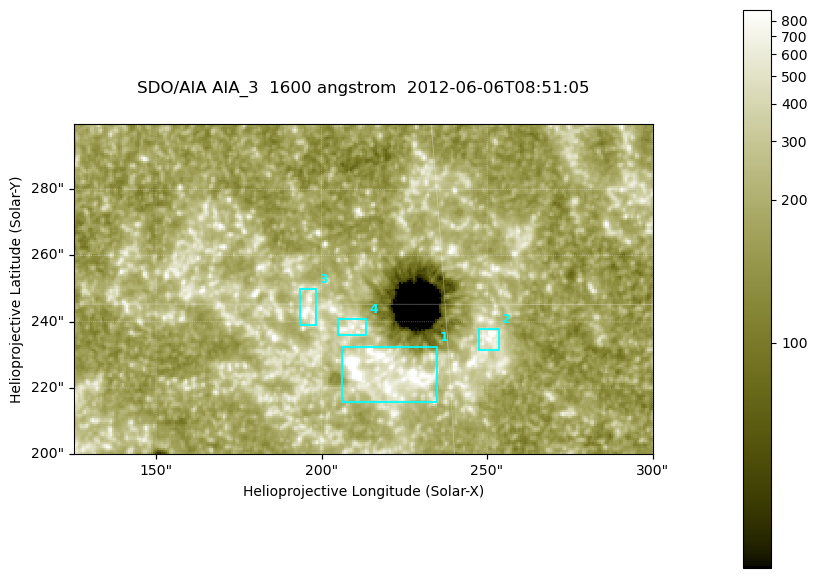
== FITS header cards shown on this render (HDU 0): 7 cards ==
TELESCOP= 'SDO/AIA '
INSTRUME= 'AIA_3   '
WAVELNTH=                 1600
WAVEUNIT= 'angstrom'
DATE-OBS= '2012-06-06T08:51:05.12'
CTYPE1  = 'HPLN-TAN'
CTYPE2  = 'HPLT-TAN'

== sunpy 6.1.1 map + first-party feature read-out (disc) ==
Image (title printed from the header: SDO/AIA AIA_3  1600 angstrom  2012-06-06T08:51:05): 287 x 164 px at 0.609 arcsec/px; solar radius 946 arcsec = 1552 px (partial field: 0.6% of the solar disc is inside the frame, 100% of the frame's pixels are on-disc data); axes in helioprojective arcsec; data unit not stated in the header (colour bar unlabelled)
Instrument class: DISC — disc imager (sunpy class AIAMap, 1600 A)
Bright regions (active regions / flare kernels): reference = the on-disc median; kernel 3 px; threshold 5 sigma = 333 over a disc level ~185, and >= 1.15x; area >= 47 px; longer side >= 3 px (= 1.8 arcsec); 4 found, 4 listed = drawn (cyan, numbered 1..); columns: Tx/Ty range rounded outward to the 2 arcsec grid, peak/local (2 s.f.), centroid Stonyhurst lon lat
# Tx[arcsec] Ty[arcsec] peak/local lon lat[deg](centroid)
1 206..236 216..232 7.3 +14 +14
2 246..254 230..238 5.4 +16 +14
3 192..198 238..250 5.1 +12 +15
4 204..214 236..242 4 +13 +15